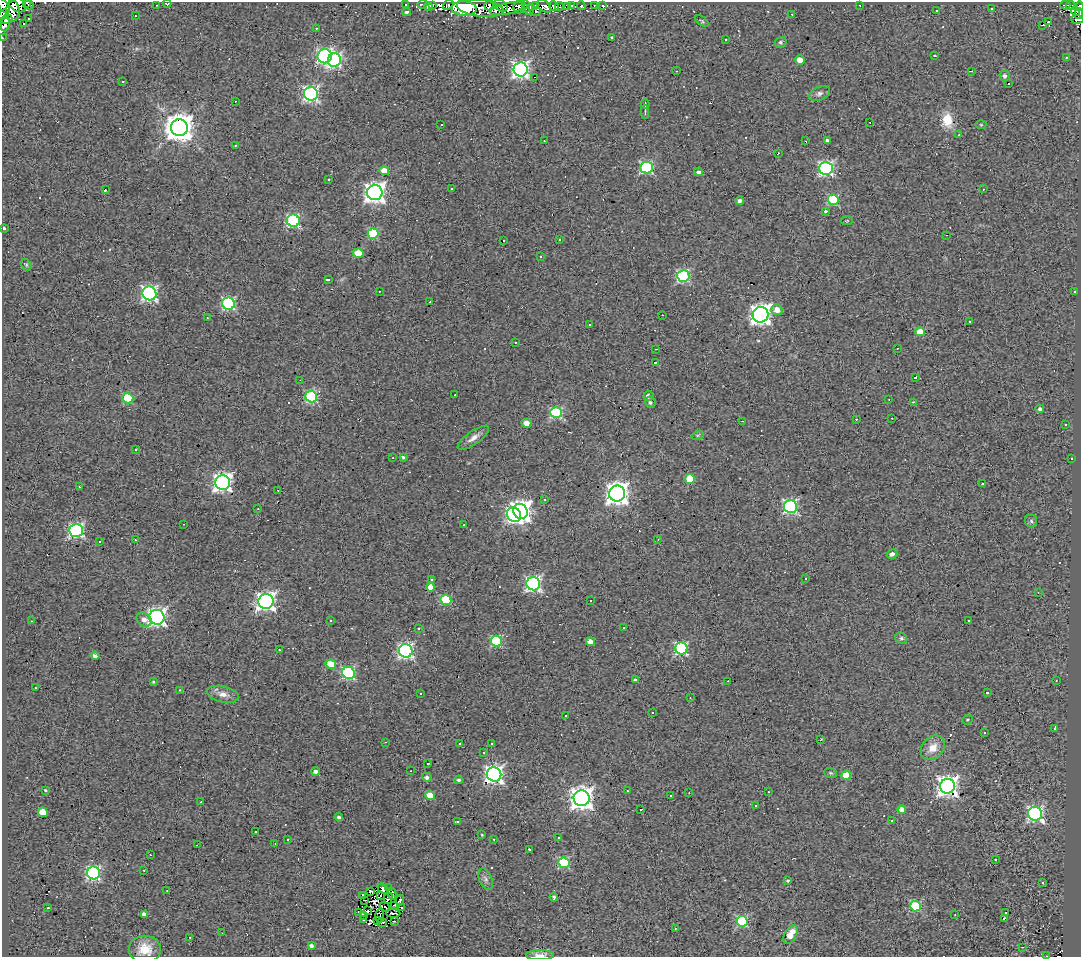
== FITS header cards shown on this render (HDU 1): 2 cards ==
NAXIS1  =                 1079
NAXIS2  =                  955

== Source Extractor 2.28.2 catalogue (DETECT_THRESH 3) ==
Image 1079 x 955 px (HDU 1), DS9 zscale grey, 1 PNG px = 1 image px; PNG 1083 x 959 px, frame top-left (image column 1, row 955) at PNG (2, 2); each listed source drawn as its Kron ellipse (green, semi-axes under 4 px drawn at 4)
Background 0.148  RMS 0.22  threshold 0.663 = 3 sigma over >= 5 px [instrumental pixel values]
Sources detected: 298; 9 with non-positive FLUX_AUTO (blend fragments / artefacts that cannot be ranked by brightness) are neither listed nor drawn; the other 289 listed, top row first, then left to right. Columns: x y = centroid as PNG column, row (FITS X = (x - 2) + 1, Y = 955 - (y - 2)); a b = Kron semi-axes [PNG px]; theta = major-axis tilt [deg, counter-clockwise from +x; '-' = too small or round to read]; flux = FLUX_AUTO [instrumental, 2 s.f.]
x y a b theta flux
26 3 3 2 - 64
167 3 4 3 - 36
422 4 5 2 - 35
17 5 9 6 -38 420
29 5 5 2 - 18
156 5 3 2 - 26
406 5 3 2 - 20
432 5 4 2 - 29
448 5 6 4 40 37
489 5 5 3 - 130
501 5 7 5 -38 150
525 5 3 2 - 42
572 5 4 2 - 38
603 5 3 3 - 21
860 5 3 2 - 14
1065 5 5 4 - 24
1070 5 4 3 - 43
4 6 8 4 -56 520
428 6 4 2 - 29
536 6 4 3 - 57
544 6 8 5 -38 240
554 6 5 4 - 81
581 6 4 3 - 33
594 6 4 3 - 24
1079 6 4 3 - 82
519 7 6 6 - 290
559 7 5 3 - 18
568 7 4 3 - 75
464 8 12 7 -3 11000
480 8 24 8 -7 150
992 8 3 3 - 69
508 9 18 5 12 110
525 9 4 2 - 15
530 9 5 4 - 43
936 10 3 3 - 41
13 11 10 6 86 650
536 11 5 4 - 27
1076 11 5 3 - 78
407 12 4 3 - 29
3 14 6 4 43 20
792 14 2 2 - 12
1079 14 5 3 - 45
135 16 2 2 - 16
7 19 6 4 22 180
29 19 3 3 - 23
1077 20 6 3 -4 36
702 21 7 4 -36 19
1049 22 3 3 - 580
5 23 8 4 82 38
24 23 3 3 - 29
1042 25 3 2 - 11
316 28 3 2 - 33
612 37 3 3 - 130
2 38 2 2 - 10
725 39 3 2 - 22
781 42 6 5 - 26
325 56 7 7 - 3200
935 56 3 3 - 55
1066 57 3 2 - 14
334 60 7 6 - 3200
800 60 5 4 - 180
521 69 7 7 - 5900
676 71 3 2 - 19
971 71 4 2 - 18
1005 76 5 5 - 44
535 77 3 2 - 380
123 81 3 2 - 67
1009 83 2 2 - 11
819 93 11 6 22 62
311 94 7 6 - 4000
235 101 3 2 - 21
645 104 4 2 - 21
645 112 7 2 90 21
870 122 2 2 - 13
441 124 3 2 - 24
981 125 5 3 - 14
179 128 8 8 - 24000
959 135 3 3 - 11
827 140 4 3 - 37
544 141 3 2 - 37
806 141 2 2 - 9.9
235 145 3 2 - 9.7
778 153 3 2 - 15
646 168 6 6 - 1900
826 168 7 6 - 3500
384 171 5 4 - 210
699 172 4 4 - 45
329 179 3 3 - 110
451 189 3 3 - 18
983 189 3 2 - 140
105 190 3 2 - 40
375 193 8 7 - 9300
833 200 5 5 - 1100
739 201 4 4 - 45
825 211 3 3 - 860
293 221 6 6 - 2100
847 221 6 3 9 14
4 228 3 3 - 29
373 234 5 5 - 940
946 235 2 2 - 9.8
503 240 3 2 - 33
559 240 3 3 - 28
358 253 5 4 - 340
540 257 3 3 - 150
26 265 6 4 -61 24
683 276 6 6 - 1900
328 280 4 3 - 39
379 291 2 2 - 9.9
1075 292 3 3 - 83
149 293 7 6 - 4100
430 302 3 2 - 26
228 304 6 6 - 2100
777 310 6 5 - 150
662 315 2 2 - 12
761 315 8 7 - 9000
207 318 3 2 - 14
969 321 3 3 - 160
589 324 3 2 - 15
920 332 5 4 - 270
515 342 3 2 - 48
897 348 3 2 - 20
656 349 2 2 - 13
655 362 3 2 - 14
916 377 3 3 - 22
300 380 2 2 - 12
455 395 3 2 - 16
648 396 5 5 - 63
311 397 6 5 - 1600
128 398 6 5 - 700
889 399 3 2 - 14
650 402 5 5 - 36
913 402 3 2 - 200
1040 409 4 4 - 28
556 413 6 5 - 1500
892 418 3 2 - 34
856 419 3 3 - 150
742 421 3 2 - 32
526 423 5 4 - 130
1065 424 2 2 - 11
698 435 6 4 18 23
473 438 19 6 35 100
136 450 3 3 - 74
403 457 3 3 - 27
393 458 2 2 - 9.1
1072 458 3 2 - 18
690 479 5 5 - 540
223 482 7 7 - 6800
982 484 3 3 - 350
79 487 3 3 - 12
278 490 3 2 - 400
617 494 8 8 - 12000
545 500 3 3 - 57
790 507 6 6 - 2900
258 509 3 2 - 20
521 511 8 7 - 11000
514 515 8 6 -52 3000
1031 521 6 6 - 28
183 524 2 2 - 10
464 525 3 2 - 14
76 530 7 6 - 3300
658 539 3 2 - 9.8
135 540 2 2 - 13
100 541 3 3 - 32
892 554 5 4 - 79
806 579 3 3 - 18
431 580 3 3 - 200
533 584 7 6 - 3900
431 587 4 4 - 160
1038 592 2 2 - 7.6
446 600 5 5 - 780
266 601 7 7 - 7200
590 601 3 3 - 75
157 617 7 7 - 6600
144 620 8 6 -38 100
330 620 3 3 - 23
968 620 3 3 - 76
32 621 2 2 - 12
418 628 3 3 - 110
624 628 2 2 - 13
901 638 6 5 - 28
497 641 6 5 - 1300
590 642 4 4 - 110
681 649 6 6 - 2000
279 650 3 2 - 20
406 651 7 6 - 4100
95 656 4 3 - 45
331 664 5 4 - 430
348 673 6 6 - 2100
635 680 4 3 - 31
1056 680 3 2 - 16
728 681 3 2 - 32
153 682 4 3 - 15
35 688 3 2 - 36
180 690 3 3 - 42
420 693 3 3 - 87
988 693 3 3 - 210
223 694 16 8 -13 120
690 698 3 2 - 15
652 712 3 3 - 67
565 716 3 3 - 47
968 720 5 4 - 20
1054 728 3 2 - 30
984 733 3 3 - 26
821 739 3 2 - 8.3
386 742 3 2 - 12
460 743 3 3 - 65
491 743 3 2 - 35
933 748 13 10 48 200
484 753 2 2 - 12
428 764 3 2 - 9.7
316 771 4 3 - 49
411 771 2 2 - 8.5
830 773 6 5 - 23
494 774 7 7 - 6900
846 775 5 4 - 260
427 777 5 4 - 46
459 780 4 4 - 32
947 786 7 7 - 9900
45 790 3 3 - 20
627 791 3 2 - 9.8
768 792 2 2 - 14
689 793 3 2 - 25
430 795 5 4 - 300
670 795 3 2 - 28
582 798 8 8 - 12000
201 802 3 2 - 25
756 806 3 2 - 17
641 809 3 3 - 980
902 810 4 4 - 140
43 812 5 4 - 270
1035 814 7 7 - 3700
339 817 4 3 - 27
892 820 3 3 - 43
457 822 3 3 - 420
255 832 3 3 - 75
482 835 4 3 - 13
558 838 3 2 - 14
288 839 3 3 - 42
494 839 3 2 - 21
275 844 2 2 - 8.6
197 845 3 2 - 19
529 849 3 3 - 210
150 855 2 2 - 15
995 859 3 3 - 160
564 863 5 5 - 1000
144 870 3 2 - 40
93 873 6 6 - 2900
486 879 11 6 -69 57
788 881 3 2 - 18
1043 882 3 3 - 48
383 888 6 4 -38 64
388 888 3 2 - 28
167 891 3 2 - 11
370 891 3 2 - 22
392 893 6 4 -79 23
363 895 4 3 - 6
380 896 3 2 - 9
554 897 4 3 - 23
388 898 5 2 - 16
365 900 3 2 - 6.8
400 900 5 3 - 23
395 905 3 2 - 2.7
915 906 5 5 - 1100
385 907 5 2 - 9.9
402 907 2 2 - 16
48 908 3 2 - 22
367 911 4 2 - 16
358 912 2 2 - 6.5
1006 912 3 3 - 55
393 913 7 2 -2 19
144 914 4 3 - 71
364 915 4 2 - 9.4
955 915 2 2 - 8.2
380 916 7 3 87 0.92
1004 918 4 3 - 40
363 920 3 2 - 26
378 920 2 2 - 6.9
394 921 3 2 - 16
742 921 6 5 - 1300
382 922 5 2 - 6.1
675 928 2 2 - 9.6
222 933 2 2 - 6.9
790 935 10 5 59 200
190 937 3 2 - 33
311 946 4 4 - 43
1023 947 3 2 - 18
145 949 16 13 0 270
540 955 14 5 1 110
1046 956 2 2 - 8.8
At the frame edge (FLAGS 8, measured only in part): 11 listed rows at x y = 26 3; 167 3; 17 5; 4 6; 1079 6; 3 14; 1077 20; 2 38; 4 228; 540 955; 1046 956
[9 non-positive-flux detections neither listed nor drawn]